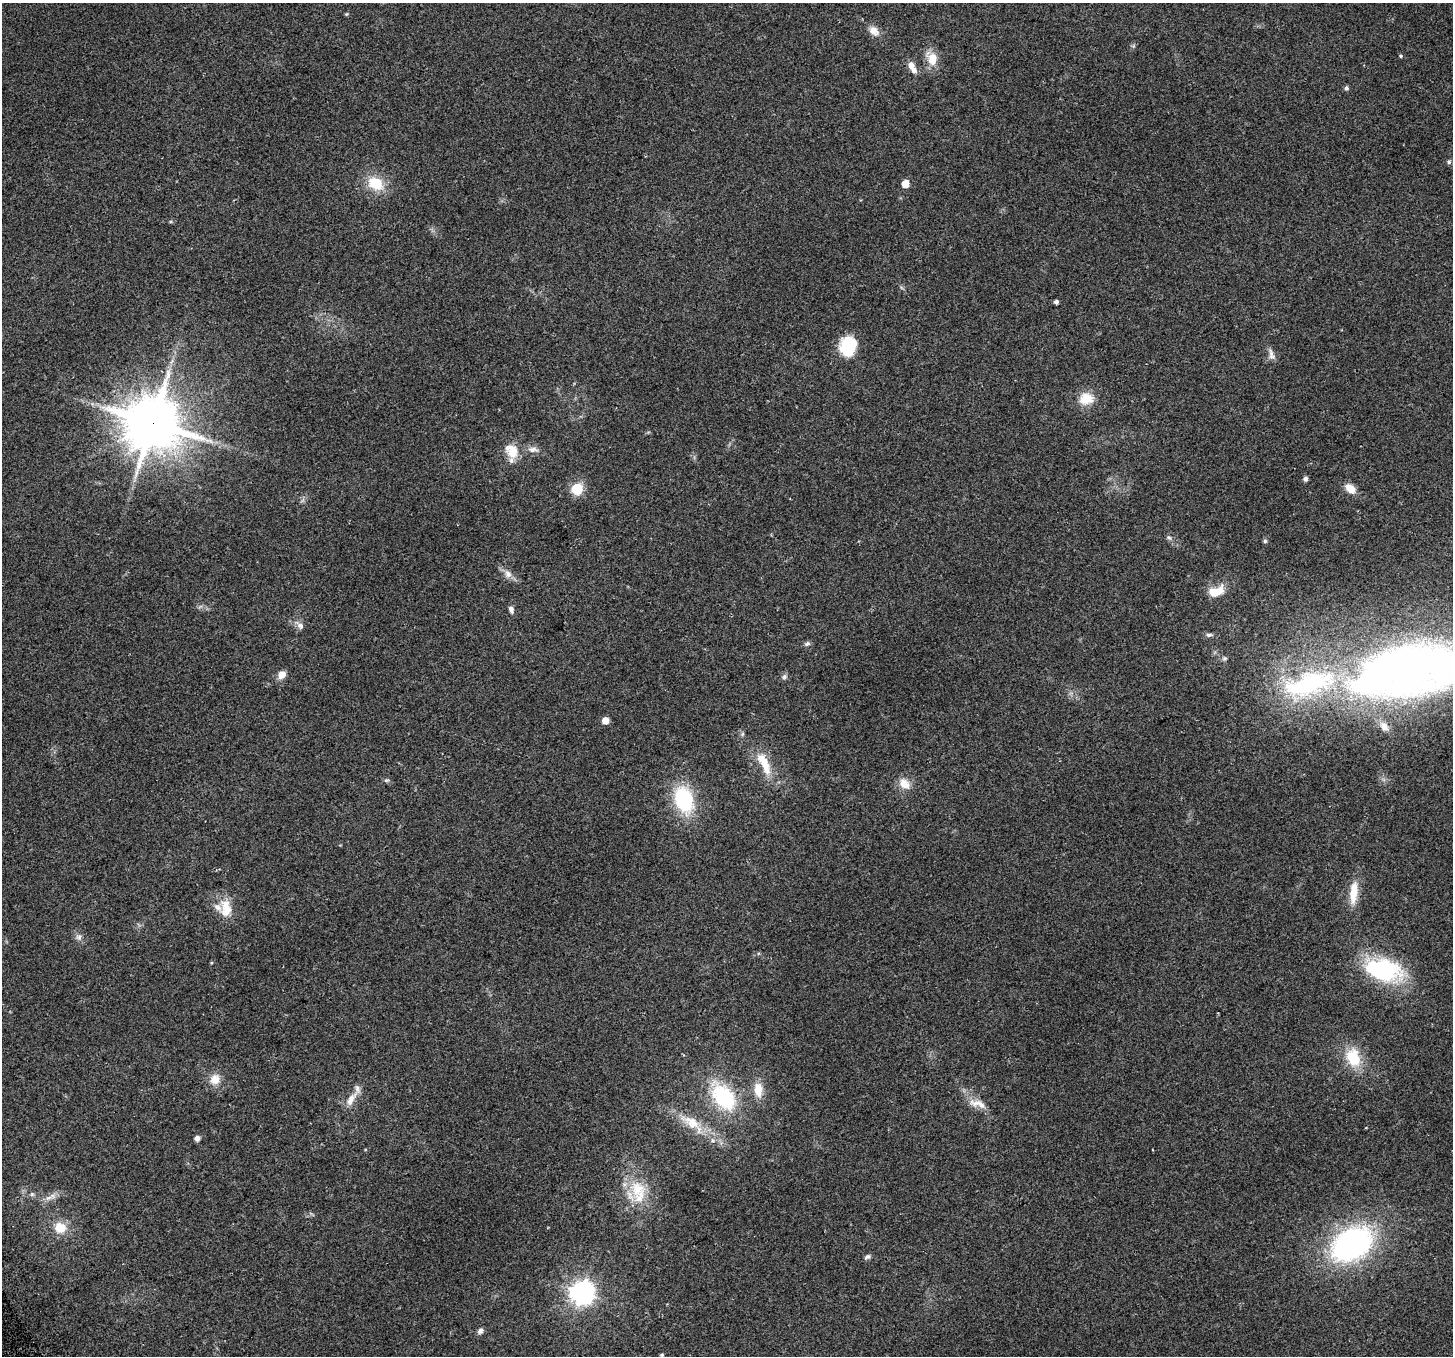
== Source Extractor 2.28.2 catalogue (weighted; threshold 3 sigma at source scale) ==
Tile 7 of 4 x 4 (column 3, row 2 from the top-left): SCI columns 2929-4379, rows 2834-4187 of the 5862 x 5723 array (HDU 1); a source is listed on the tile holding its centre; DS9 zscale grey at full resolution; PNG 1455 x 1358 px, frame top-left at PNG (2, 3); no overlay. Shown black and unused: <1% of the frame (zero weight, under 2 of 3 exposures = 2% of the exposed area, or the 3 px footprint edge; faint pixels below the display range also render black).
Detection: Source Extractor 2.28.2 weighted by HDU 2 'WHT'; one run over the whole footprint, this tile lists its part. Background 0.138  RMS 0.013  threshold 0.0574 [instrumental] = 3 sigma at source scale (4.5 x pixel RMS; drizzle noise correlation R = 1.50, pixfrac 1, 0.0396/0.0396 arcsec/px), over >= 5 px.
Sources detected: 66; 7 inside a brighter listed object's ellipse — not listed separately; the other 59 listed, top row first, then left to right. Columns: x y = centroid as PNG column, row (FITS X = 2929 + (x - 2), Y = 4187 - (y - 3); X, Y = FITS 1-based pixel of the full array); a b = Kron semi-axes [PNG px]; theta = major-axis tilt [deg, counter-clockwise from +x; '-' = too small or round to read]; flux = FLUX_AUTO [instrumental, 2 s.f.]
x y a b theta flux
346 14 5 4 - 1.5
874 31 15 10 -46 11
1401 56 5 4 - 1.6
932 59 21 14 -66 20
912 67 16 7 -60 12
1346 88 5 5 - 3.3
1449 162 6 5 - 2.3
376 183 22 16 -30 36
905 184 5 5 - 20
1056 302 4 4 - 3.9
848 346 20 16 81 61
1271 355 17 8 -72 7.1
1086 399 19 16 9 25
153 423 17 16 - 6900
533 449 16 8 -7 8.6
512 451 19 14 -57 26
1305 479 5 4 - 5.2
1350 488 13 8 -41 16
577 489 6 6 - 110
1169 537 7 5 -21 2.9
1265 541 6 5 - 2.1
508 574 12 9 -58 8.5
1216 591 21 11 18 24
511 609 9 5 -76 4.7
300 625 14 7 -43 6.8
1209 635 10 5 2 3.4
807 644 8 6 20 3.5
1225 658 7 6 - 2.7
1410 670 138 61 11 930
282 674 9 7 48 12
784 677 8 7 - 3.7
605 720 5 5 - 15
742 734 6 4 71 2
764 763 37 12 -64 34
386 780 7 5 3 2.5
905 784 17 12 -47 16
684 799 28 18 -73 97
1353 893 31 10 84 27
225 905 16 13 83 19
79 937 9 7 -9 4.9
211 963 5 3 - 1.3
1384 970 49 27 -16 130
1353 1058 25 18 -71 42
215 1079 15 14 - 16
758 1090 20 11 -84 19
724 1097 29 18 -51 110
351 1099 25 8 55 14
978 1104 26 10 -17 15
692 1122 36 14 -29 37
197 1138 5 5 - 6.7
1153 1150 2 2 - 1.2
637 1189 25 22 57 43
48 1198 13 6 24 7.4
60 1228 14 13 - 22
1352 1244 39 27 32 310
867 1257 8 6 33 3.2
582 1292 8 8 - 1100
480 1331 9 6 49 4.3
662 1355 5 4 - 2
Overlapping masked pixels (flux is a lower limit): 1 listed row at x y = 153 423
Isophote crosses this tile's border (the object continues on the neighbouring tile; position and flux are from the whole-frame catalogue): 1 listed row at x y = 1410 670